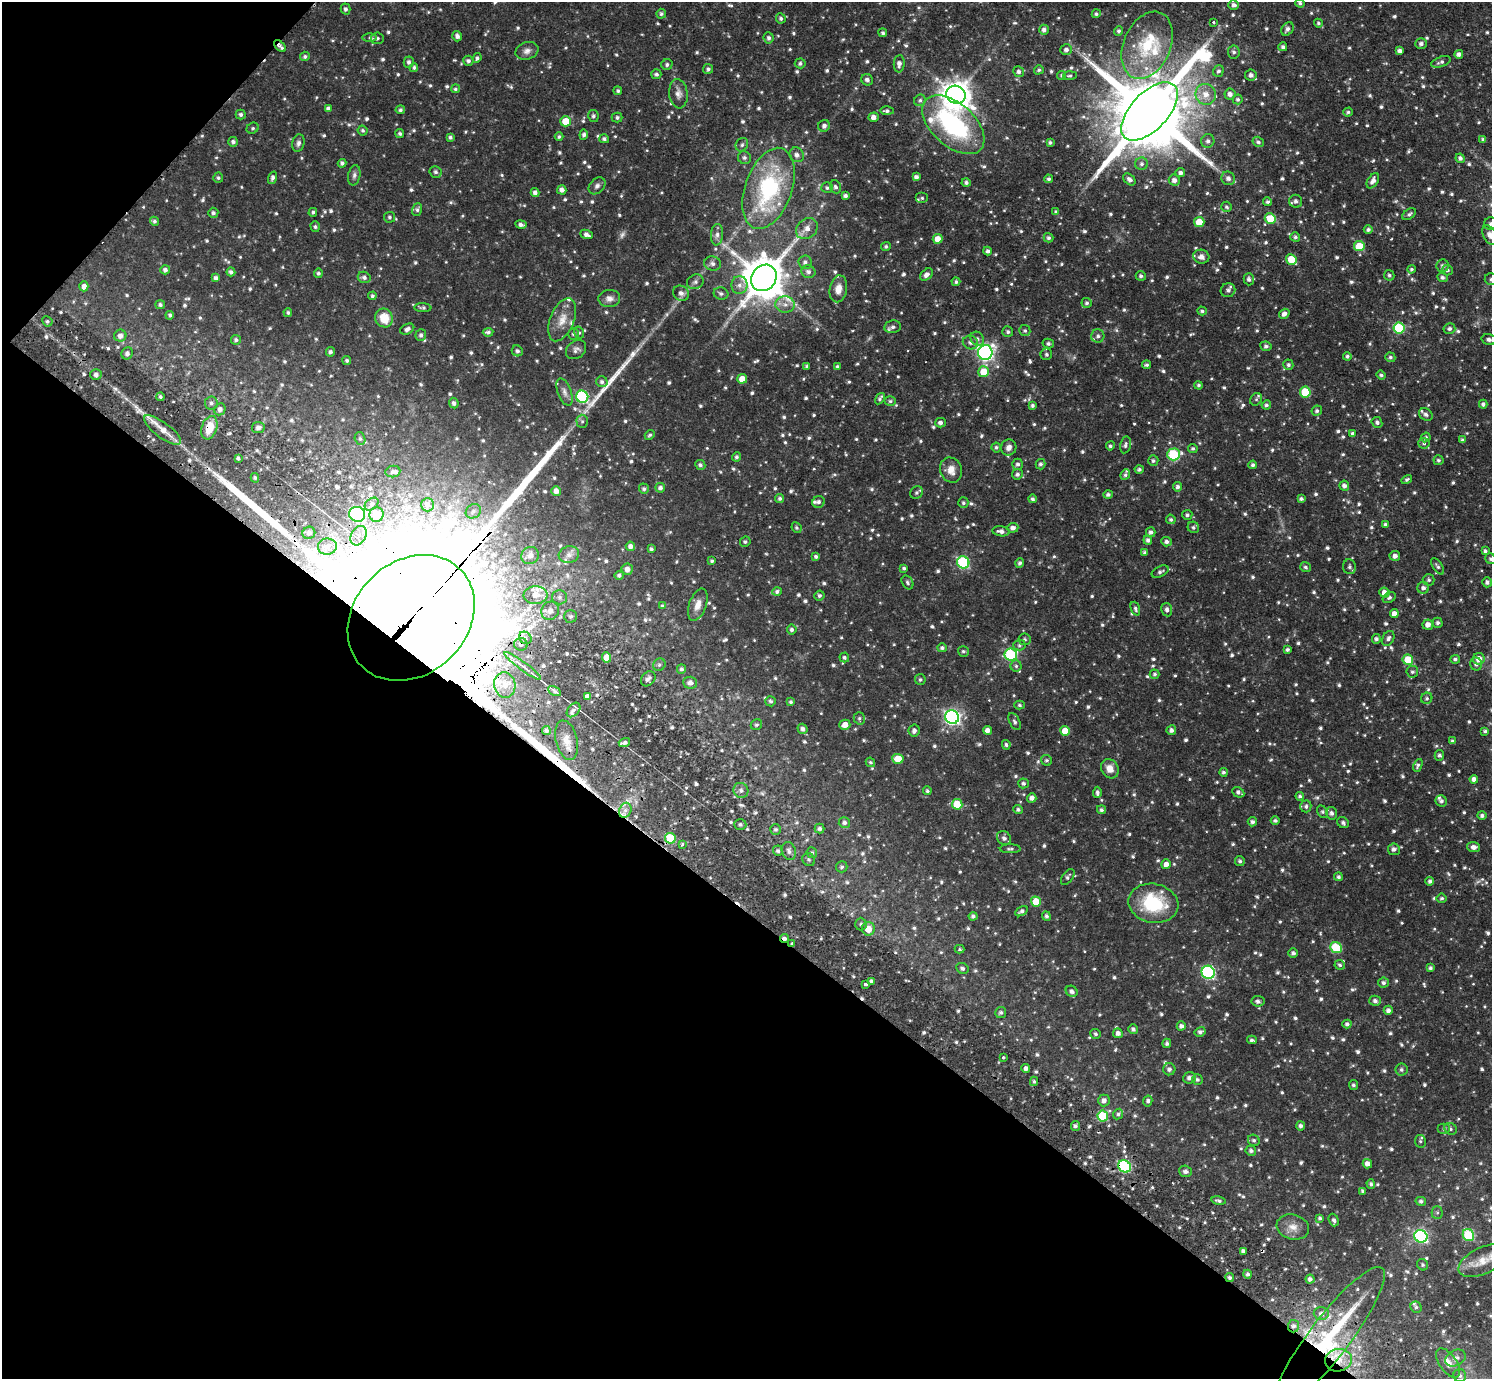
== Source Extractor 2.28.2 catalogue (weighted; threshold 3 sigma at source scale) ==
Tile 9 of 4 x 4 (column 1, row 3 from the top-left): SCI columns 40-1529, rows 1722-3098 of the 6039 x 6055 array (HDU 1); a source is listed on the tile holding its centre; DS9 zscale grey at full resolution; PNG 1494 x 1381 px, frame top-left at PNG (2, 2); each listed source drawn as its Kron ellipse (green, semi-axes under 4 px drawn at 4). Shown black and unused: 37% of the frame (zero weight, under 2 of 3 exposures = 3% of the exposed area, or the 3 px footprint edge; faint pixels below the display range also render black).
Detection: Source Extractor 2.28.2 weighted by HDU 2 'WHT'; one run over the whole footprint, this tile lists its part. Background 0.124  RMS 0.008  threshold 0.036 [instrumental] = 3 sigma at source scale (4.5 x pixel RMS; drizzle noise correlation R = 1.50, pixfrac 1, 0.05/0.05 arcsec/px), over >= 5 px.
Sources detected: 1210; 4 too faint to see at this stretch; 5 cosmic-ray / hot-pixel residue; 3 long thin detections or spike segments (spike, bleed or trail) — neither listed nor drawn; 20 inside a brighter listed object's ellipse — not listed separately; of the other 1178, all 500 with FLUX_AUTO >= 1.5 (the completeness limit of this list) listed and drawn (678 fainter detections not listed), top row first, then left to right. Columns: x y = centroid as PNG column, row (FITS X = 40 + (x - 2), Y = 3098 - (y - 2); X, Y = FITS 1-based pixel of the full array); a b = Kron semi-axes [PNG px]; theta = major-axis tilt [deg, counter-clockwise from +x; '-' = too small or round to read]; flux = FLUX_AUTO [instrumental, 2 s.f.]
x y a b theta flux
1300 3 5 4 - 1.5
1234 5 5 4 - 2.9
345 9 5 5 - 2.1
661 14 5 4 - 1.7
1096 14 4 4 - 1.6
781 18 5 5 - 2
1213 22 3 3 - 7.3
1318 23 4 4 - 1.6
1287 29 7 5 52 3.2
1044 30 5 5 - 3
1119 31 5 4 - 1.7
883 33 4 4 - 1.5
457 36 5 4 - 2.7
370 37 7 4 -1 1.6
377 38 6 6 - 1.9
769 38 5 5 - 2.2
1421 44 6 5 - 2.8
1147 45 35 23 67 47
280 46 7 4 -45 3.6
1283 47 4 4 - 2.1
1066 50 6 5 - 2.9
1399 50 4 4 - 2.7
527 51 12 8 17 4.3
1234 52 6 6 - 2.3
1459 54 4 4 - 3
305 56 5 4 - 1.7
477 58 5 4 - 1.7
468 61 5 5 - 2.2
409 62 5 5 - 2.3
1441 62 10 5 19 2.4
800 63 5 5 - 1.8
667 64 5 5 - 1.9
899 64 8 5 86 3.8
414 67 4 4 - 1.6
708 69 5 5 - 2
1039 70 5 4 - 1.6
1218 71 6 5 - 1.9
1019 72 5 5 - 2.5
656 74 5 5 - 2
1062 75 5 4 - 1.6
1251 75 6 5 - 3.4
1070 76 7 4 3 1.6
867 80 6 5 - 2.8
455 89 4 4 - 1.5
618 91 4 4 - 1.6
678 94 15 9 -83 5.1
1206 94 10 10 - 8.9
1230 94 5 5 - 3.8
956 95 10 9 - 1100
1238 99 5 5 - 1.6
920 100 6 5 - 1.8
328 108 4 3 - 2.3
400 110 4 4 - 1.9
887 111 7 4 -1 2
1149 111 36 18 47 12000
1348 112 4 4 - 1.6
241 114 5 5 - 1.8
593 116 6 5 - 2
617 117 5 5 - 1.8
874 117 5 4 - 4.1
565 121 5 5 - 15
953 125 37 21 -42 130
824 126 6 5 - 3
253 128 6 5 - 1.5
363 130 5 4 - 1.6
400 134 4 4 - 1.8
584 135 5 4 - 2.1
450 137 4 4 - 1.8
559 137 4 4 - 1.5
604 139 5 4 - 2
1483 139 4 3 - 1.7
1208 141 7 6 - 2.7
233 142 5 5 - 2.3
1050 142 4 3 - 1.5
1258 142 6 5 - 1.9
298 143 9 6 74 2.8
742 145 7 6 - 2
797 155 8 6 -46 3.5
744 158 7 6 - 2.6
1460 158 4 4 - 2.6
342 163 4 4 - 2
1142 164 6 6 - 2.5
435 172 6 6 - 2.2
1180 173 5 4 - 2.4
354 175 10 6 78 2.7
916 177 4 4 - 2.6
218 178 5 5 - 1.6
273 178 6 4 74 2.7
1228 178 7 6 - 3.1
1049 179 4 4 - 1.8
1129 179 7 5 -43 3.1
1174 180 6 5 - 3.7
1373 181 8 5 58 4.3
966 182 4 4 - 1.9
597 186 10 7 45 3
835 187 6 5 - 1.9
769 188 42 23 70 94
827 188 6 5 - 1.7
562 190 5 4 - 3.7
535 192 4 4 - 2.8
845 196 4 4 - 2.2
922 198 6 5 - 1.6
1296 201 6 6 - 2.9
1267 202 4 4 - 1.8
1226 207 5 5 - 1.6
417 210 6 5 - 1.7
313 212 4 4 - 1.6
1056 212 4 4 - 2.3
213 213 5 5 - 1.9
1409 214 8 4 33 2.1
389 217 5 5 - 1.6
1270 218 5 5 - 19
154 221 4 4 - 1.8
1199 222 5 5 - 16
1491 224 6 6 - 2.1
521 225 6 3 -10 2.6
315 227 5 4 - 1.5
807 229 12 9 39 5.8
1368 230 4 4 - 2
586 234 6 4 -22 3.2
717 235 11 6 84 3.1
1490 235 10 6 -58 5.7
1295 237 5 4 - 1.5
1049 238 5 4 - 1.9
938 239 5 5 - 9
886 246 5 4 - 1.5
1359 246 5 5 - 21
988 251 4 4 - 2.3
1201 257 8 7 - 4.1
1291 259 5 5 - 17
805 262 6 6 - 2.7
713 264 8 7 - 3.3
1443 266 6 6 - 3.1
1411 269 4 4 - 1.5
165 270 5 4 - 2.6
1447 270 5 5 - 1.8
231 272 4 4 - 2.2
808 272 7 6 - 2.9
318 273 4 4 - 1.7
926 275 7 5 42 3.8
1389 275 5 5 - 1.9
1141 276 5 5 - 2.1
364 277 7 5 -23 2.4
1442 277 5 4 - 2
216 278 4 4 - 2.7
764 278 14 12 50 3100
1249 279 6 5 - 2.4
1491 279 6 6 - 2.1
695 282 8 7 - 2.6
956 282 4 4 - 1.8
739 285 9 8 - 4.6
84 286 5 4 - 4.3
838 289 13 8 80 8.4
1228 290 7 7 - 2.9
681 293 8 7 - 4.1
721 293 7 6 - 2.4
372 296 4 4 - 1.5
609 298 11 8 5 4.6
1087 303 5 5 - 2
160 305 5 4 - 1.8
785 305 10 8 -3 5.3
423 308 8 4 -4 1.8
1202 311 5 4 - 1.6
288 312 4 4 - 1.6
1284 314 5 4 - 3.5
170 315 4 4 - 1.6
384 318 9 9 - 16
562 320 23 12 68 11
47 321 5 5 - 1.8
893 327 8 6 10 2.9
1399 328 5 5 - 54
407 329 7 5 27 3.1
1449 329 6 5 - 2.1
1025 331 5 5 - 1.6
488 332 5 4 - 1.9
1008 332 5 5 - 1.9
579 333 6 5 - 1.5
574 334 5 5 - 1.9
421 335 6 5 - 2.3
120 336 6 6 - 4
1098 336 6 6 - 2.5
977 339 7 6 - 2.6
236 340 5 5 - 1.9
1489 340 7 5 -15 3.1
970 342 8 7 - 2.8
1048 344 5 5 - 2
1266 346 5 5 - 2.1
576 350 11 8 39 3.4
517 351 6 5 - 2.2
330 352 5 4 - 2.1
985 352 7 7 - 270
127 353 6 5 - 2.4
1046 354 6 5 - 1.9
1347 356 4 4 - 1.8
1390 357 5 4 - 1.7
347 360 4 4 - 1.5
1147 365 4 4 - 1.6
1288 365 5 5 - 1.8
807 366 4 3 - 1.6
837 367 4 4 - 1.5
984 372 5 5 - 17
96 375 6 5 - 2.8
1381 375 5 4 - 1.6
742 379 5 5 - 9.8
602 382 6 5 - 2.2
1198 385 4 4 - 1.5
564 392 14 6 -69 4.1
1305 392 5 5 - 32
160 397 4 4 - 1.5
582 397 6 6 - 94
880 399 6 4 56 1.8
1256 399 6 5 - 1.8
890 401 5 5 - 1.7
211 403 6 6 - 2.3
454 403 5 4 - 2.4
1483 404 4 4 - 2
1032 405 4 4 - 1.7
1266 405 5 4 - 1.7
220 409 6 5 - 2.9
1317 411 5 5 - 1.8
1426 414 7 5 -35 2.7
582 421 6 5 - 2
1377 422 6 5 - 2
940 423 5 5 - 2.6
209 428 12 7 72 15
258 428 6 5 - 2.9
162 430 22 7 -36 11
1352 433 3 3 - 1.5
650 435 5 4 - 1.6
1426 437 5 4 - 1.9
360 439 6 5 - 1.6
1462 440 4 4 - 1.7
1424 443 6 5 - 1.7
1125 445 8 5 78 2.1
1110 446 4 4 - 1.7
996 447 5 5 - 1.6
1009 447 8 7 - 4.3
1193 448 5 4 - 1.6
1174 454 6 6 - 65
736 457 4 4 - 1.7
238 458 4 3 - 1.7
1153 460 5 5 - 1.6
1439 460 5 5 - 1.7
1018 464 5 5 - 2.3
1041 464 5 5 - 2.1
700 465 5 5 - 2.1
1253 465 4 4 - 1.9
1139 469 4 4 - 1.7
951 470 13 10 -66 8.3
393 472 7 6 - 2.2
1017 474 5 5 - 2.4
1125 475 6 4 65 1.7
255 478 5 4 - 1.5
1407 480 5 4 - 1.5
1344 486 5 4 - 3.2
1177 487 5 4 - 2
660 488 5 5 - 2.6
644 489 5 5 - 1.8
556 491 5 4 - 5.5
916 493 7 5 45 2.1
1108 494 5 4 - 2
780 498 5 4 - 2.1
1032 499 4 4 - 1.8
1301 499 4 3 - 1.7
818 502 6 5 - 2.2
963 503 5 5 - 1.5
372 504 8 5 41 2.5
428 505 6 6 - 2.8
473 511 8 6 37 2.9
357 514 8 7 - 110
376 514 7 7 - 17
1187 515 5 5 - 1.9
1171 519 5 4 - 1.8
1386 525 4 4 - 2.1
1193 527 6 5 - 1.9
796 528 5 4 - 1.5
1013 528 5 5 - 3.5
1001 531 8 5 -7 3.5
1151 532 5 5 - 2.5
309 533 6 6 - 2.9
358 536 10 7 60 6.3
1148 540 4 4 - 2.5
745 542 5 5 - 1.7
1166 542 5 4 - 2.5
630 546 5 4 - 3.9
327 547 9 8 - 6.2
651 549 3 3 - 1.5
1485 551 4 4 - 1.8
1144 552 4 3 - 1.6
530 555 9 8 - 4.9
569 555 10 8 15 3.9
816 556 4 3 - 2
1395 556 5 5 - 3.8
1491 559 6 5 - 1.7
712 561 4 3 - 1.5
963 562 6 6 - 76
1020 563 5 4 - 1.8
1438 566 9 4 -55 2.1
1305 567 5 5 - 1.8
1350 567 7 6 - 2.3
904 568 3 3 - 1.6
627 569 6 5 - 4.1
1160 572 9 5 26 2.1
619 575 5 4 - 1.9
1429 580 6 6 - 1.7
907 582 7 5 -60 1.8
1487 582 5 5 - 2.4
1423 588 6 5 - 3.2
777 592 5 4 - 1.9
1384 593 5 5 - 6.2
536 595 12 9 4 6
819 595 5 5 - 1.8
560 597 7 7 - 2.5
1389 597 7 5 32 2
698 605 17 8 70 6.9
662 606 4 4 - 1.5
1135 609 7 4 -70 1.8
1167 610 7 5 -80 2.8
550 611 9 8 - 4.8
1394 614 4 4 - 5.3
571 616 6 6 - 1.9
411 618 69 56 44 77000
1438 623 5 5 - 2.1
1428 625 5 5 - 4.8
792 630 5 5 - 2.2
525 638 7 5 -48 2.9
1388 638 8 5 63 2.6
1025 639 6 6 - 1.6
1376 639 5 4 - 2
521 644 7 6 - 3.1
1019 645 6 5 - 1.9
942 648 5 4 - 1.8
1287 650 4 4 - 1.8
963 651 6 5 - 1.6
1011 654 6 6 - 82
607 657 5 4 - 7.3
844 657 5 4 - 1.6
1455 659 5 4 - 1.6
1479 659 6 5 - 7
1408 660 5 5 - 17
1476 664 6 6 - 2.8
659 665 6 6 - 1.6
522 666 22 4 -36 6.2
1016 666 5 5 - 1.6
681 669 4 4 - 1.8
1412 672 6 6 - 1.8
1155 674 5 4 - 1.7
648 679 8 6 48 3.2
920 679 5 5 - 1.6
690 683 7 6 - 3.7
505 685 13 10 -76 10
555 691 7 4 -29 1.6
587 696 4 4 - 2.9
1427 698 6 5 - 1.8
771 701 5 5 - 1.8
791 702 4 4 - 1.5
1019 705 5 4 - 1.5
573 710 8 5 50 2.5
952 717 7 6 - 230
859 718 6 5 - 1.8
1015 721 9 5 -62 2.1
756 725 6 5 - 1.8
845 725 5 5 - 6.7
802 729 5 5 - 2.8
987 730 4 4 - 4.1
1171 730 5 4 - 2.8
546 731 4 4 - 1.8
914 731 6 5 - 2.9
1065 731 5 5 - 12
1485 731 4 4 - 1.5
567 740 20 11 -76 11
1452 741 4 4 - 1.7
624 742 6 4 17 2.1
1006 745 5 4 - 1.6
1439 755 5 4 - 1.8
898 759 5 5 - 16
1046 760 6 5 - 1.6
870 762 5 4 - 1.5
1418 765 7 4 66 1.7
1110 769 10 8 -56 6.9
1223 772 4 4 - 1.7
1474 779 4 4 - 3.5
1023 783 5 5 - 2.2
741 790 8 7 - 3.2
927 791 4 4 - 1.5
1097 792 5 4 - 2.1
1238 792 6 4 -28 2.5
1300 796 4 4 - 1.6
1032 798 4 4 - 3.4
1441 801 6 5 - 2.2
957 804 5 5 - 23
1306 806 6 5 - 2.2
1018 809 5 4 - 1.9
625 810 8 6 68 3.6
1101 810 4 4 - 1.9
1322 812 7 5 -55 1.5
1332 813 6 5 - 2.6
1482 815 5 4 - 2.2
1275 820 4 4 - 1.7
1252 822 4 4 - 2.1
844 823 6 5 - 2.5
1343 823 6 5 - 2.1
740 824 6 5 - 1.7
776 829 5 5 - 1.6
820 829 5 5 - 2.1
670 838 5 5 - 35
1004 838 7 6 - 2.7
682 844 3 3 - 1.5
1473 847 6 5 - 3.9
1010 849 10 4 0 1.9
1394 849 6 6 - 2.9
778 851 5 5 - 1.7
789 851 9 7 -72 3.2
812 853 5 5 - 1.7
809 860 7 6 - 2
1240 861 5 5 - 1.7
1166 864 5 4 - 4.1
842 867 6 5 - 1.7
1068 877 9 5 55 2.1
1338 877 4 4 - 1.9
1430 881 4 4 - 2.2
1442 898 5 4 - 1.5
1036 902 5 5 - 17
1153 903 25 19 -11 52
1021 911 7 4 30 2.4
973 916 4 4 - 2.1
1046 916 5 4 - 2.2
861 924 6 5 - 1.8
868 929 7 6 - 10
785 938 5 3 - 3.1
792 943 3 3 - 3.5
1336 948 6 5 - 32
959 949 5 4 - 1.6
1293 953 4 4 - 2
1340 965 5 5 - 1.6
962 968 6 5 - 2.1
1430 968 4 4 - 1.9
1208 972 7 6 - 130
871 981 4 4 - 1.9
1383 983 5 5 - 2.3
865 984 3 3 - 7.2
1072 991 6 5 - 2.8
1258 1001 6 5 - 2.5
1375 1001 6 5 - 2.6
1388 1010 4 4 - 2.8
1001 1012 5 5 - 2
1347 1024 4 4 - 1.9
1181 1026 4 4 - 2.7
1133 1029 5 5 - 2.3
1200 1032 5 5 - 2.3
1118 1033 5 4 - 3.2
1096 1034 5 5 - 1.6
1252 1040 5 3 - 1.8
1167 1043 5 4 - 2
1003 1058 3 3 - 13
1026 1068 4 4 - 3.1
1169 1069 6 6 - 2.8
1401 1069 6 6 - 2
1189 1078 6 5 - 3.1
1197 1079 5 5 - 1.9
1034 1081 4 4 - 1.5
1353 1085 5 4 - 1.9
1104 1100 6 6 - 3.7
1148 1101 5 4 - 1.9
1118 1114 6 4 47 1.6
1103 1116 5 5 - 38
1075 1126 5 4 - 2.1
1301 1126 4 4 - 2.3
1444 1129 6 5 - 2.3
1451 1129 7 5 -36 1.6
1254 1140 6 5 - 1.8
1420 1141 6 5 - 1.5
1251 1151 5 5 - 2.2
1367 1164 5 4 - 4.4
1124 1166 7 5 -42 100
1185 1171 6 5 - 3
1371 1184 5 4 - 1.7
1363 1191 4 3 - 1.7
1218 1201 7 4 -11 1.8
1421 1201 5 4 - 2
1437 1213 6 5 - 1.5
1320 1218 4 4 - 1.7
1334 1220 6 5 - 2.5
1293 1227 16 12 -15 8.7
1468 1235 6 5 - 53
1421 1236 7 6 - 120
1243 1251 4 4 - 2.6
1483 1261 26 13 25 16
1423 1265 6 5 - 1.6
1248 1274 4 4 - 1.8
1230 1278 4 3 - 1.8
1310 1279 4 4 - 2.7
1416 1307 6 5 - 1.7
1321 1314 7 6 - 3.5
1294 1326 6 5 - 2.8
1329 1338 87 20 53 100
1455 1358 11 7 27 4
1338 1360 13 11 9 14
1448 1363 17 8 -55 8
1460 1376 6 6 - 2.4
Overlapping masked pixels (flux is a lower limit): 13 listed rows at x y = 280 46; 1149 111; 209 428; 357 514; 411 618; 521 644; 785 938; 792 943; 1124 1166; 1230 1278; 1294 1326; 1329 1338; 1338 1360
Isophote crosses this tile's border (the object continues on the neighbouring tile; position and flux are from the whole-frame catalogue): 6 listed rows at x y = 1491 224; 1490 235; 1491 279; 1489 340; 1491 559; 1483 1261